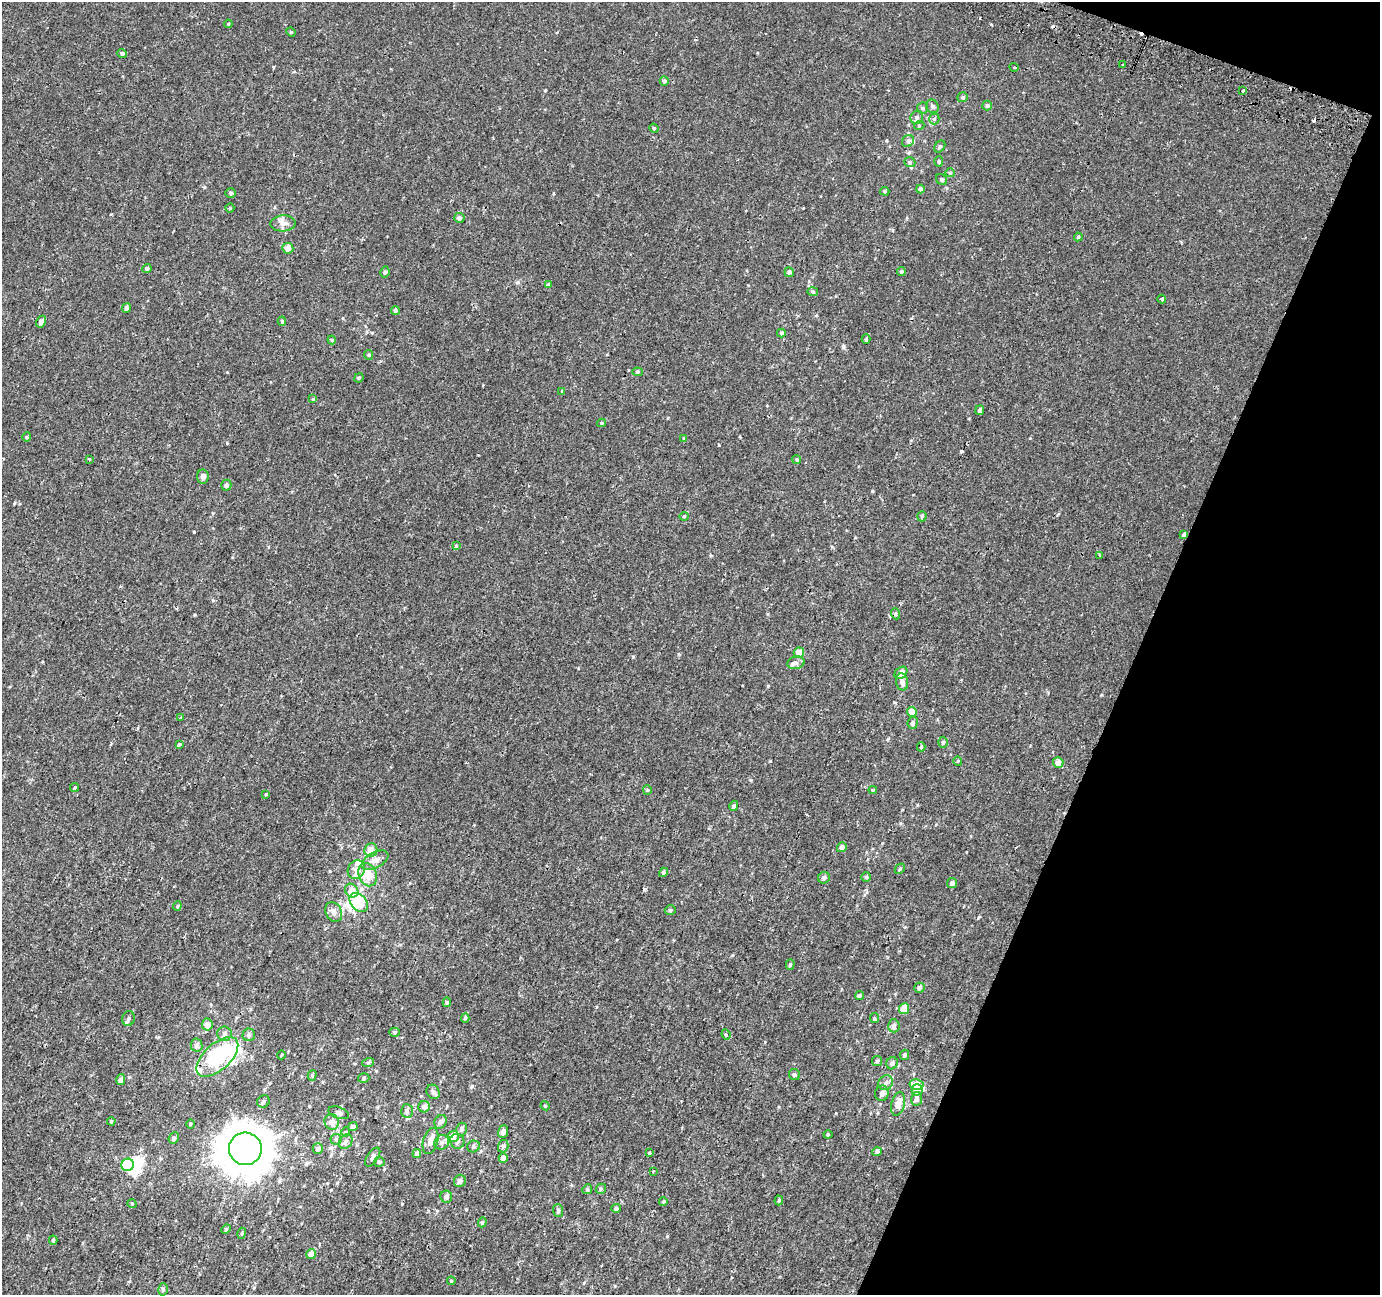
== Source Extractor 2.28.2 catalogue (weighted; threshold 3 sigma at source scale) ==
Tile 8 of 4 x 4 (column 4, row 2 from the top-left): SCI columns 4160-5537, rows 2900-4192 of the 5553 x 5736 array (HDU 1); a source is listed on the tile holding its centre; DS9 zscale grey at full resolution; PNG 1382 x 1297 px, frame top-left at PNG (2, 2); each listed source drawn as its Kron ellipse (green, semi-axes under 4 px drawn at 4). Shown black and unused: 19% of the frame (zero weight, under 2 of 3 exposures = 2% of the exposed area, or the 3 px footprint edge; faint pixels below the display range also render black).
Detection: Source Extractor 2.28.2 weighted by HDU 2 'WHT'; one run over the whole footprint, this tile lists its part. Background 9.87e-04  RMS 0.0028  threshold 0.0125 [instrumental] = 3 sigma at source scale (4.5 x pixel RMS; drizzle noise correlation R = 1.50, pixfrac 1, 0.0396/0.0396 arcsec/px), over >= 5 px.
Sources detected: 195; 6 inside a brighter object's white glare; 5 cosmic-ray / hot-pixel residue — neither listed nor drawn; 9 inside a brighter listed object's ellipse — not listed separately; the other 175 listed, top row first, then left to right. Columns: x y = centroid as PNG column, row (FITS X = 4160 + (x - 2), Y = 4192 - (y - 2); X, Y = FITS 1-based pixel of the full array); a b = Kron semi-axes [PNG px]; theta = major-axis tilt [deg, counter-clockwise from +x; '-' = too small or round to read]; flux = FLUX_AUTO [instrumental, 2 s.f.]
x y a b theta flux
228 24 4 3 - 0.25
291 32 5 4 - 0.33
122 54 4 4 - 0.71
1123 65 3 3 - 0.63
1014 67 4 3 - 0.2
664 81 4 4 - 0.74
1243 91 3 3 - 1
963 97 5 5 - 0.48
932 106 7 6 - 0.65
987 106 5 4 - 0.57
923 108 6 5 - 0.46
917 117 7 6 - 0.73
934 119 5 5 - 0.49
919 126 5 3 - 0.23
654 128 5 4 - 0.33
908 141 6 5 - 0.68
940 147 7 4 51 0.48
910 162 6 4 -21 0.43
939 162 5 4 - 0.35
950 173 5 4 - 0.32
942 179 6 5 - 0.55
920 189 4 4 - 0.77
885 191 4 4 - 0.35
231 193 5 4 - 0.43
230 208 4 4 - 0.26
459 218 5 5 - 0.72
283 223 12 8 3 1.5
1078 237 4 4 - 0.37
288 248 5 5 - 1.6
147 269 4 4 - 0.53
385 272 5 4 - 0.53
789 272 5 4 - 0.56
901 272 4 4 - 0.54
548 285 4 3 - 1.7
813 292 5 4 - 0.38
1162 299 4 3 - 0.72
126 308 5 4 - 0.62
395 310 4 4 - 0.6
282 321 4 4 - 0.41
41 322 6 5 - 1.2
781 333 4 4 - 0.52
866 339 4 3 - 0.55
332 340 4 4 - 0.27
369 355 5 4 - 0.31
638 372 5 4 - 0.35
359 378 5 4 - 0.33
562 391 4 3 - 0.21
313 399 3 3 - 1.2
980 410 5 3 - 3.1
602 423 4 4 - 0.28
27 437 4 4 - 0.3
684 438 4 4 - 0.25
89 459 4 3 - 0.26
797 460 4 3 - 0.26
203 477 7 6 - 0.82
226 485 5 5 - 0.62
684 516 5 3 - 0.25
922 516 5 4 - 0.46
1184 535 4 4 - 3.1
456 546 4 3 - 0.24
1100 555 3 2 - 0.35
896 614 5 3 - 0.33
799 653 5 5 - 2.7
796 663 8 6 11 0.86
901 673 7 5 42 1.5
902 682 8 6 -82 1.3
912 712 5 4 - 2.8
181 718 3 3 - 0.46
913 723 6 5 - 0.8
943 742 5 4 - 0.45
180 744 3 3 - 0.75
921 747 4 3 - 0.31
958 761 4 4 - 0.27
1058 762 5 5 - 1.9
75 787 4 3 - 0.38
647 790 4 4 - 0.3
873 790 4 4 - 0.27
266 794 4 3 - 0.23
734 806 5 4 - 0.6
842 847 5 5 - 1
371 850 7 6 - 2.2
375 860 14 7 29 1.7
356 869 9 8 - 1.5
900 869 6 3 46 0.29
664 872 5 4 - 0.51
368 875 12 8 -68 4.3
866 877 5 4 - 0.35
824 878 6 5 - 0.85
952 883 5 5 - 0.85
352 891 7 6 - 2.4
359 903 11 7 -48 8.5
177 906 4 4 - 0.34
670 910 5 4 - 0.45
334 912 10 8 -60 1.6
790 965 5 4 - 0.42
919 988 5 5 - 0.8
859 996 5 4 - 0.44
447 1002 5 4 - 0.41
904 1009 5 5 - 3.3
128 1018 7 6 - 0.71
465 1018 5 4 - 0.38
874 1018 5 4 - 0.32
207 1025 6 5 - 1.8
894 1026 6 6 - 0.77
395 1032 5 4 - 0.37
224 1034 7 7 - 0.91
726 1034 5 4 - 0.48
249 1035 6 6 - 0.57
196 1045 6 6 - 1
281 1055 4 3 - 0.22
904 1055 5 4 - 0.63
217 1057 25 13 42 22
877 1061 5 5 - 0.47
368 1063 6 4 19 0.34
892 1063 6 5 - 0.81
312 1075 5 4 - 0.35
794 1075 6 5 - 0.59
364 1078 6 4 15 0.41
121 1079 5 4 - 0.85
886 1083 8 7 - 0.99
916 1084 7 5 -10 3.5
917 1090 5 5 - 2.7
433 1092 7 6 - 0.69
882 1093 8 6 77 1
917 1099 7 5 80 1
263 1101 6 6 - 0.76
898 1104 12 6 78 2.6
545 1106 5 4 - 0.29
424 1107 5 5 - 1.4
407 1111 7 6 - 0.68
339 1113 10 5 -19 1
111 1121 4 3 - 0.3
332 1122 8 7 - 1.5
441 1122 7 6 - 0.81
190 1124 5 3 - 0.27
353 1127 4 4 - 1.1
461 1129 6 5 - 0.79
346 1132 5 4 - 0.3
503 1132 6 5 - 1.1
828 1134 4 4 - 0.27
453 1136 5 5 - 2.2
174 1138 6 5 - 0.56
336 1139 5 5 - 0.47
431 1141 13 7 74 2
457 1141 7 7 - 1
346 1142 8 6 55 0.82
442 1142 7 6 - 1
473 1146 6 6 - 0.56
503 1146 6 5 - 0.65
245 1149 16 16 - 700
318 1149 5 5 - 0.97
877 1152 5 4 - 0.7
417 1153 4 4 - 0.9
649 1153 3 3 - 0.52
373 1157 11 5 56 0.79
503 1158 4 4 - 1.4
379 1162 5 5 - 0.44
128 1165 6 6 - 11
653 1171 3 2 - 0.57
460 1181 6 6 - 0.97
587 1189 5 4 - 0.4
601 1189 5 4 - 0.34
446 1197 6 6 - 0.92
779 1200 5 4 - 0.35
663 1201 4 4 - 0.38
132 1204 5 3 - 0.23
616 1208 5 4 - 0.66
558 1211 6 5 - 0.55
482 1222 5 4 - 0.32
226 1229 5 4 - 0.31
242 1233 5 3 - 0.26
53 1240 4 4 - 0.38
311 1254 5 5 - 1.7
451 1281 4 4 - 0.29
163 1289 6 5 - 0.52
Overlapping masked pixels (flux is a lower limit): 1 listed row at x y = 1184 535
Unlisted compact peaks at least as high as the median listed source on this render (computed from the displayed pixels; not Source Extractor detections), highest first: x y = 872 491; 194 532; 770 761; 719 445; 644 889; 633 657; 227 443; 843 347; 667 1236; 518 282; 751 780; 768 686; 129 1077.